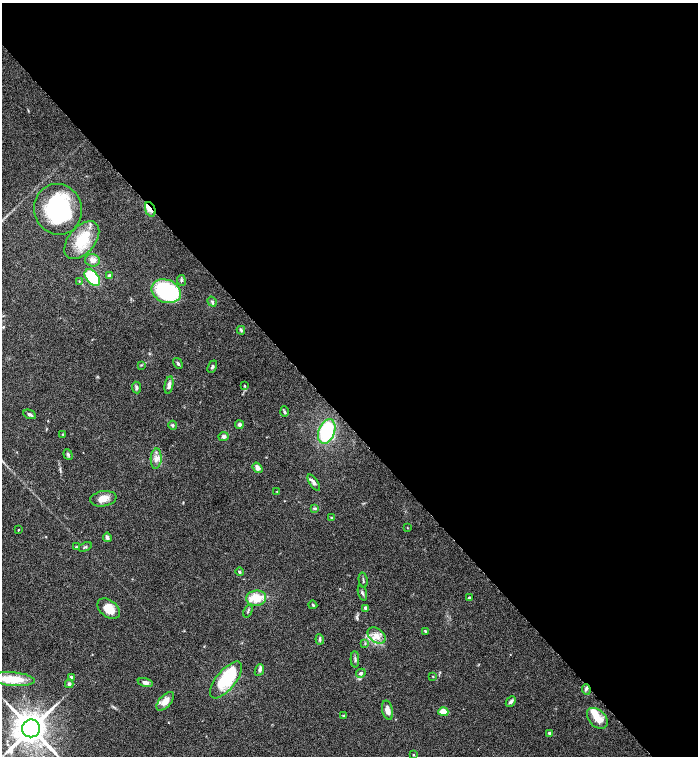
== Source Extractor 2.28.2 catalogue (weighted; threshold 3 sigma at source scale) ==
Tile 8 of 4 x 4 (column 4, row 2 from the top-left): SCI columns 4475-5865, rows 3013-4519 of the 6026 x 6028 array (HDU 1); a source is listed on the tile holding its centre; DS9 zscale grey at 2 x 2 block average (1 PNG px = mean of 2 x 2 image px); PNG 700 x 758 px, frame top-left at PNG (2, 3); each listed source drawn as its Kron ellipse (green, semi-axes under 4 px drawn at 4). Shown black and unused: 56% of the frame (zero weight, under 4 of 8 exposures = <1% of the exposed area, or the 3 px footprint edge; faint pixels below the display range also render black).
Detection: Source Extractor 2.28.2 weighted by HDU 2 'WHT'; one run over the whole footprint, this tile lists its part. Background 0.0687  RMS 0.0044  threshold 0.0178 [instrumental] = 3 sigma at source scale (4.09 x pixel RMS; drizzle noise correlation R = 1.36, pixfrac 0.8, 0.05/0.05 arcsec/px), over >= 5 px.
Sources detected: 79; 2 long thin detections or spike segments (spike, bleed or trail) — neither listed nor drawn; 8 inside a brighter listed object's ellipse — not listed separately; the other 69 listed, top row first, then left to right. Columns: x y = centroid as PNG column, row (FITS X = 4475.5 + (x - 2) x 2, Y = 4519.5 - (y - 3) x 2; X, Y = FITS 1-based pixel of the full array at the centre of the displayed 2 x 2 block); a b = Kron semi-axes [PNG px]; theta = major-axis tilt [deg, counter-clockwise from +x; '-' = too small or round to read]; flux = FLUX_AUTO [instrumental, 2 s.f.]
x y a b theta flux
58 209 25 24 - 98
150 209 8 5 -68 4.7
82 240 22 13 50 26
92 260 7 6 - 4.5
109 276 2 2 - 3.8
92 278 10 6 -50 46
181 280 5 3 - 1.5
79 281 3 2 - 0.53
166 291 15 11 -22 75
212 302 5 3 - 1.5
241 330 4 3 - 1.4
178 363 6 3 -59 1.5
141 365 3 2 - 0.69
212 367 6 3 65 1.6
169 385 9 4 80 4.1
244 386 4 2 - 0.8
136 387 6 4 -83 1.7
284 412 5 2 - 1.1
30 414 7 3 -24 2.2
173 425 4 3 - 1.1
239 425 4 4 - 2.7
327 431 13 8 70 56
63 434 3 2 - 0.71
223 436 5 4 - 2.1
68 455 6 3 -71 1.6
156 459 10 5 86 4.8
257 468 6 4 -54 3.8
314 483 9 3 -56 3.1
277 492 3 2 - 0.51
103 499 13 7 9 8.4
315 508 4 2 - 0.8
332 518 4 3 - 0.98
407 528 2 2 - 0.43
18 530 2 2 - 0.55
107 537 5 3 - 3.1
76 547 3 3 - 0.89
85 547 7 2 26 0.95
239 572 4 3 - 1.2
363 580 8 2 -79 1
362 593 8 3 -71 1.5
256 598 10 7 7 14
469 598 2 2 - 2.2
313 605 4 3 - 1.1
366 608 4 3 - 2.1
109 609 12 8 -38 12
248 611 7 2 68 1
425 631 3 3 - 0.77
377 635 10 7 -37 6.9
320 639 5 3 - 1.3
365 644 4 3 - 0.87
355 659 8 2 -88 1.5
259 670 6 4 68 2.2
361 673 5 4 - 1.7
433 676 3 2 - 0.47
71 677 2 2 - 6.1
13 679 22 6 -4 22
226 680 22 9 51 44
145 683 7 4 -13 3
69 684 4 4 - 2.2
586 689 5 4 - 1.8
165 701 11 6 48 8.1
511 701 6 3 49 2.8
387 710 10 5 -77 5.3
443 712 5 4 - 12
343 716 3 3 - 0.89
597 718 12 8 -46 13
31 728 9 9 - 2100
549 733 2 2 - 1.8
413 755 3 2 - 0.65
Overlapping masked pixels (flux is a lower limit): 1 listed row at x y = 150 209
Diffuse or blended objects may show on this block-average render without a row.